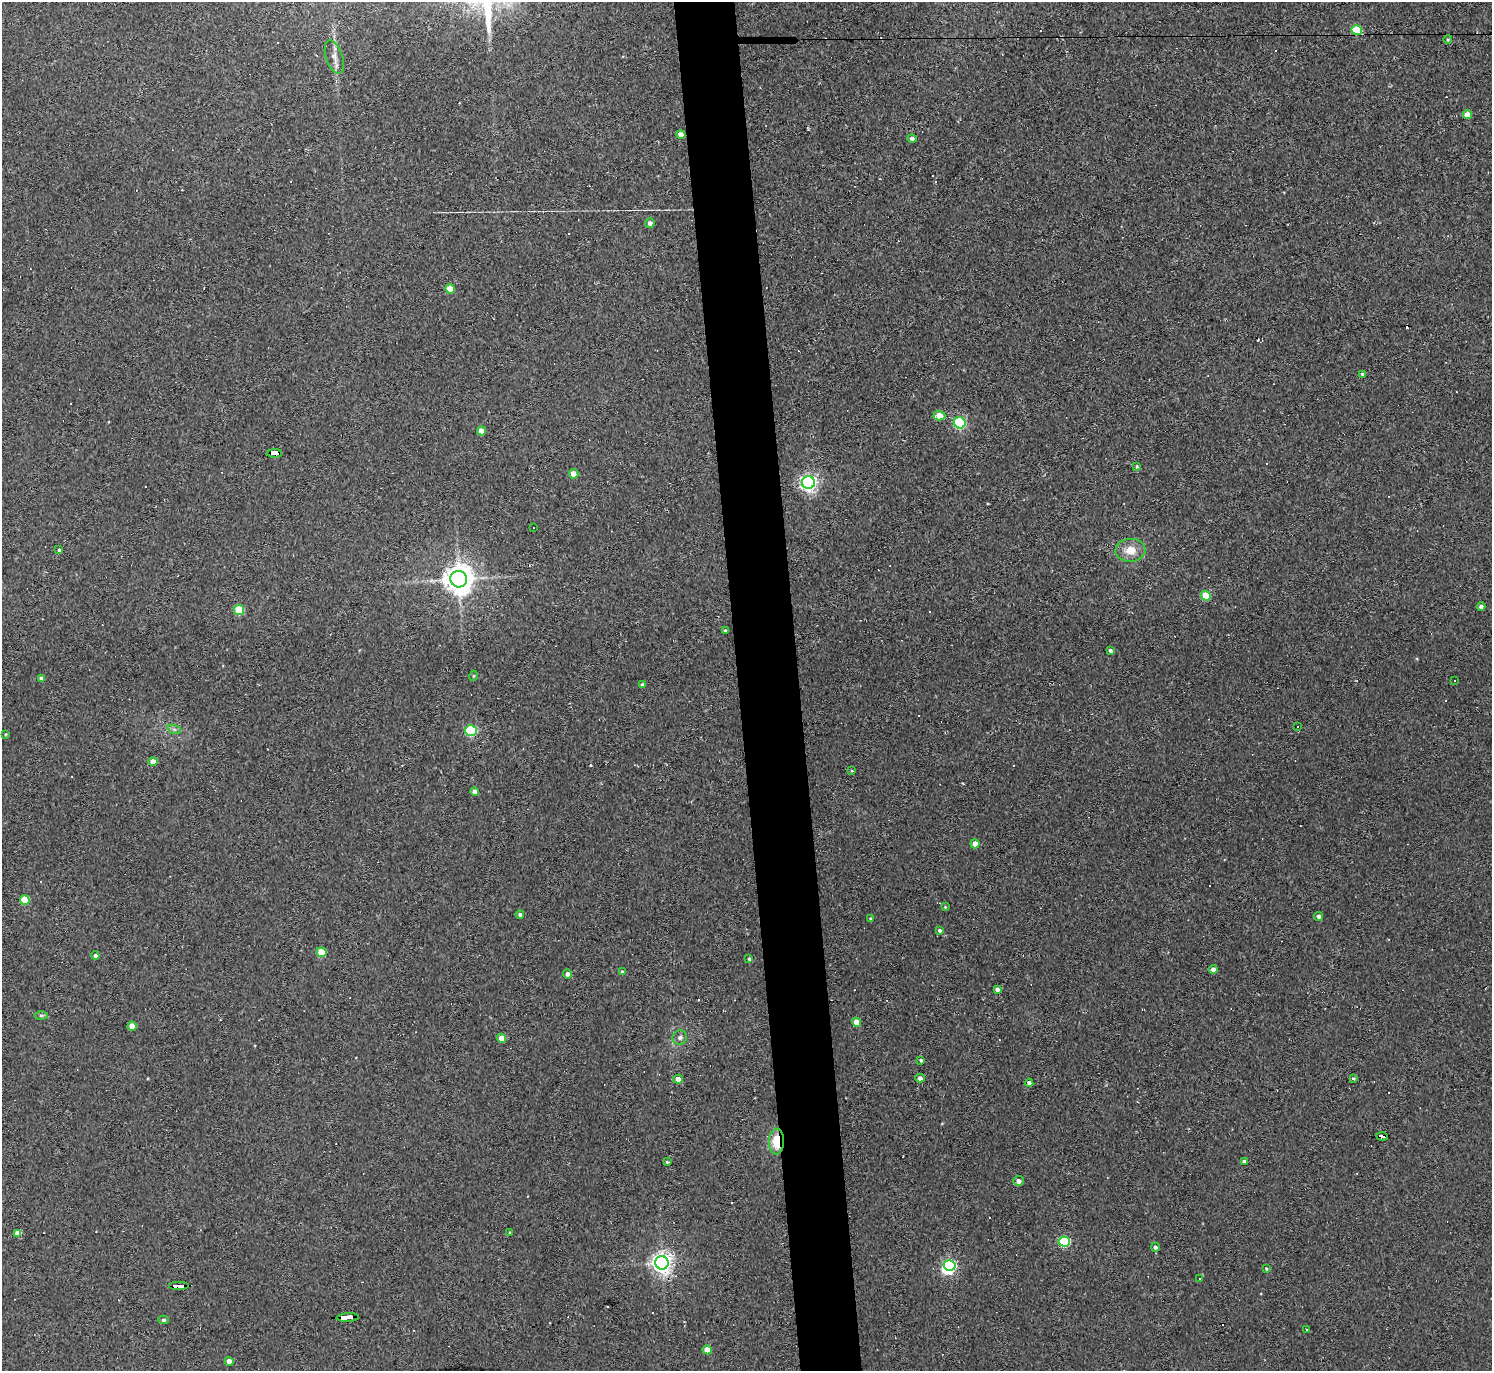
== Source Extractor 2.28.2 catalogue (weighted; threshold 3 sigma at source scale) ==
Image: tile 5 of 3 x 3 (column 2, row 2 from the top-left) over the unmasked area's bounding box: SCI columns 1491-2980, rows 1493-2861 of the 4470 x 4444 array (HDU 1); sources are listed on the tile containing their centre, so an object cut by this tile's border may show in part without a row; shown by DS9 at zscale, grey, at full resolution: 1 PNG px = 1 image px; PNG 1494 x 1373 px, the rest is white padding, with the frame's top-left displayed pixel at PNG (2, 2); every listed detection drawn as its Kron ellipse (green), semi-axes under 4 PNG px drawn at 4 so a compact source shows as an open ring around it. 4% of this frame is shown black and not used: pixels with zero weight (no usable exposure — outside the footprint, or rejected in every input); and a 3 px margin inside the footprint's outer edge (the drizzle kernel's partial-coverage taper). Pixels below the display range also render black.
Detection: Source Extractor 2.28.2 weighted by HDU 2 'WHT'; one run over the whole footprint, this tile lists its part. Background 0.18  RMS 0.0093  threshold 0.0417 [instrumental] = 3 sigma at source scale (4.5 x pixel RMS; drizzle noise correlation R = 1.50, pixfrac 1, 0.05/0.05 arcsec/px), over >= 5 px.
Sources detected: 108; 1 inside a brighter object's white glare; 28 cosmic-ray / hot-pixel residue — neither listed nor drawn; the other 79 listed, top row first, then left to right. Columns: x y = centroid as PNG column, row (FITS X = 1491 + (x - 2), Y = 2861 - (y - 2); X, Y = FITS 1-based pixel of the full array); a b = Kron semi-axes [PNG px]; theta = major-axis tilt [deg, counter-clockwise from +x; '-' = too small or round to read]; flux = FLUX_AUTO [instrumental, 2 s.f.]
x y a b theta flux
1357 30 5 4 - 36
1448 39 4 3 - 0.76
334 57 17 8 -72 6.2
1468 115 4 4 - 12
681 135 4 4 - 7.6
912 138 5 4 - 2.4
650 223 5 5 - 3.7
450 289 5 4 - 17
1363 374 4 3 - 1.9
939 416 6 4 -3 12
960 423 6 5 - 100
481 431 4 4 - 9.5
274 453 7 4 1 230
1137 466 4 3 - 1
574 474 5 4 - 10
808 482 6 6 - 320
534 527 2 2 - 0.76
59 550 3 3 - 1.2
1130 550 15 11 3 12
459 579 8 8 - 1300
1206 596 5 4 - 21
1481 607 4 4 - 2.5
239 610 5 5 - 35
725 631 4 3 - 1.2
1110 651 4 3 - 1.9
473 676 5 3 - 0.83
41 678 4 4 - 2.8
1454 681 2 2 - 0.6
642 685 4 3 - 2
1298 726 3 2 - 2.7
174 729 7 4 -19 1.9
471 731 6 5 - 78
6 734 4 3 - 0.75
153 761 4 4 - 7.6
852 771 4 3 - 0.95
475 792 4 4 - 4.6
975 844 4 4 - 6.4
25 900 5 5 - 24
945 907 4 4 - 0.7
520 914 4 4 - 2.2
1319 916 4 4 - 2.4
870 919 4 3 - 0.98
940 930 4 4 - 1.8
321 952 5 5 - 22
95 955 4 4 - 1.9
749 959 3 3 - 1.1
1213 969 4 4 - 4.6
622 972 4 3 - 1.9
567 974 4 4 - 3.9
997 989 4 3 - 2.7
41 1015 6 4 0 1.3
856 1022 4 4 - 9.5
132 1026 4 4 - 8.5
680 1037 7 7 - 2.7
501 1038 4 4 - 11
921 1060 3 3 - 1.3
920 1078 5 3 - 3.6
678 1079 5 4 - 7.2
1354 1079 4 3 - 1.2
1029 1083 4 4 - 5.5
1382 1136 6 4 -6 49
776 1142 13 7 88 19
1244 1161 4 4 - 2.5
667 1162 3 3 - 0.97
1019 1181 5 5 - 4.2
18 1233 4 4 - 10
510 1233 3 3 - 1.1
1064 1241 6 5 - 65
1155 1247 4 4 - 2.3
662 1263 7 6 - 530
950 1265 6 5 - 120
1266 1269 4 3 - 0.98
1200 1278 3 2 - 0.96
179 1286 10 4 0 120
348 1318 11 3 3 250
163 1320 5 4 - 1.5
1306 1329 2 2 - 0.98
707 1350 4 4 - 9.8
229 1361 4 4 - 5.5
Overlapping masked pixels (flux is a lower limit): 6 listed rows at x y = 681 135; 274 453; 1382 1136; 776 1142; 179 1286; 348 1318